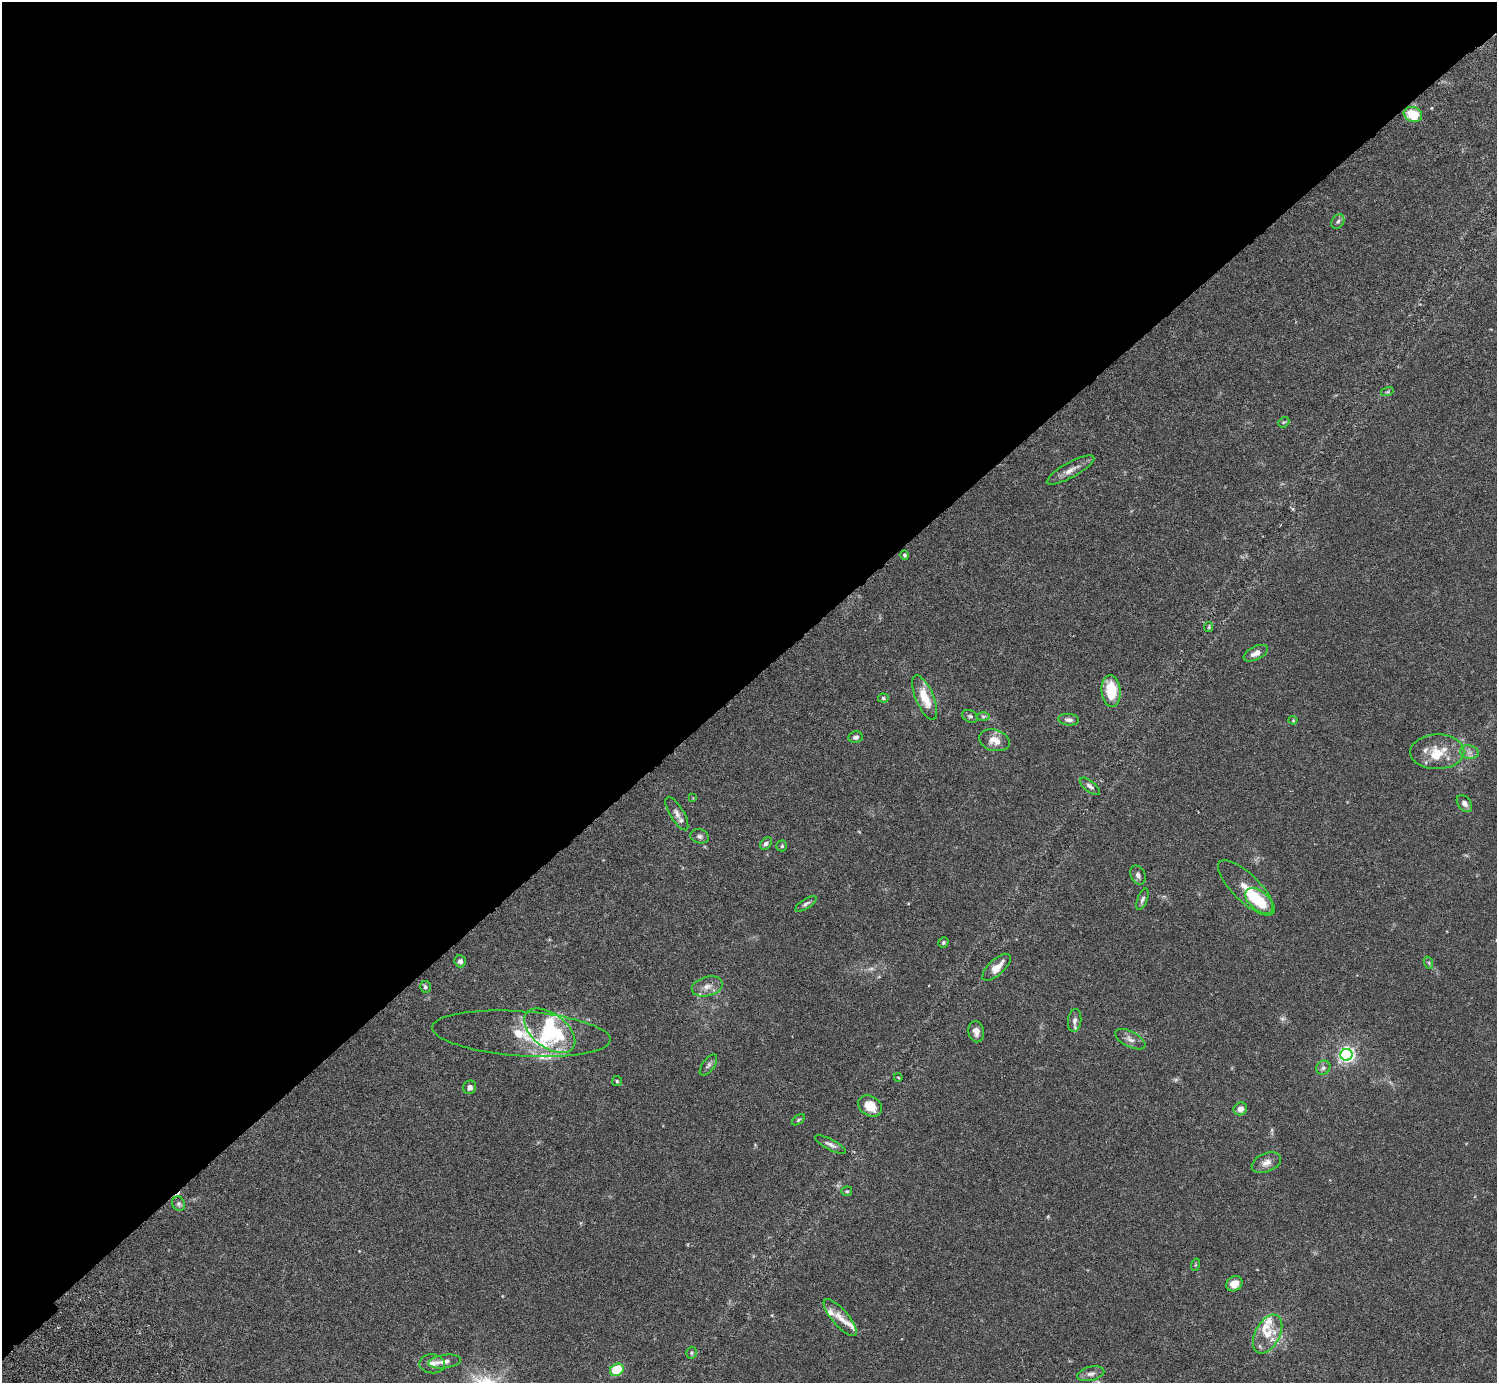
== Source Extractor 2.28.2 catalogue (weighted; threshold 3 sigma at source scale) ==
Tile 2 of 4 x 4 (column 2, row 1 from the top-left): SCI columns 1541-3035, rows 4349-5729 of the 6074 x 6074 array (HDU 1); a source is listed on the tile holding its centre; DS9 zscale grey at full resolution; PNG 1499 x 1385 px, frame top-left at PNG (2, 2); each listed source drawn as its Kron ellipse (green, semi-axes under 4 px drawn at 4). Shown black and unused: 49% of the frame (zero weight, under 3 of 6 exposures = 3% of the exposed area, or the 3 px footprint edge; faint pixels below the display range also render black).
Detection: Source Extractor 2.28.2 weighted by HDU 2 'WHT'; one run over the whole footprint, this tile lists its part. Background 0.0147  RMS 0.002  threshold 0.0081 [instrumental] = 3 sigma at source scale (4.09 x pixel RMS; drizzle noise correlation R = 1.36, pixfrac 0.8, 0.05/0.05 arcsec/px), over >= 5 px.
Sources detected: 81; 3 too faint to see at this stretch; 2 inside a brighter object's white glare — neither listed nor drawn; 12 inside a brighter listed object's ellipse — not listed separately; the other 64 listed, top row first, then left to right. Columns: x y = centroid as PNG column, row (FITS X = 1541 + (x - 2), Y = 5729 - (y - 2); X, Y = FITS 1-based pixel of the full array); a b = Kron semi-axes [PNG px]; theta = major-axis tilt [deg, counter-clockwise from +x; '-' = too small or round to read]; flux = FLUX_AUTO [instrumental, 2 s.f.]
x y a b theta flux
1413 114 9 7 -19 5
1338 221 8 6 57 0.41
1387 392 6 4 18 0.25
1284 422 6 4 40 0.25
1071 470 27 7 29 1.7
904 555 5 4 - 0.3
1209 627 5 4 - 0.22
1256 653 13 6 26 1
1111 691 16 9 -85 5.9
883 698 5 4 - 0.31
925 698 24 9 -67 3.8
970 716 8 6 -26 0.46
983 716 6 4 -1 0.32
1069 720 10 6 -5 0.68
1293 720 4 4 - 0.17
856 737 7 5 10 0.51
994 740 15 10 -17 1.9
1437 752 27 17 1 4.4
1469 752 9 6 -12 0.8
1090 786 12 5 -38 0.59
693 798 3 3 - 0.13
1464 803 9 6 -52 1
677 813 19 7 -59 0.98
700 836 9 7 -13 0.59
766 844 7 5 45 0.55
782 846 5 5 - 0.3
1138 875 10 7 -64 0.64
1246 888 37 13 -44 4
1142 899 11 5 69 0.53
1259 901 16 9 -41 6.3
806 904 12 5 33 0.46
943 943 5 5 - 0.33
460 961 6 5 - 0.56
1429 963 6 4 -72 0.28
997 967 18 7 43 2.2
707 986 16 9 15 1.5
425 987 6 5 - 0.36
1075 1020 11 6 83 0.74
550 1031 29 17 -37 13
976 1032 11 7 -80 0.93
521 1034 89 22 -4 11
1130 1039 16 7 -27 0.96
1346 1055 6 6 - 53
708 1065 12 6 54 0.54
1323 1068 7 6 - 0.5
898 1077 4 3 - 0.13
617 1081 5 5 - 0.26
470 1087 7 6 - 0.76
870 1106 13 9 -32 3.2
1240 1109 7 6 - 1.1
798 1120 7 4 35 0.24
831 1145 17 5 -28 0.74
1266 1163 15 9 21 1.2
847 1191 5 5 - 0.26
179 1204 7 6 - 0.41
1195 1265 6 4 72 0.22
1234 1284 8 7 - 1.7
840 1318 23 8 -49 1.8
1268 1334 21 12 62 3.1
692 1353 6 5 - 0.26
445 1362 16 6 8 1.1
432 1364 13 9 -4 1.2
617 1370 7 6 - 5.4
1091 1374 14 7 14 0.82